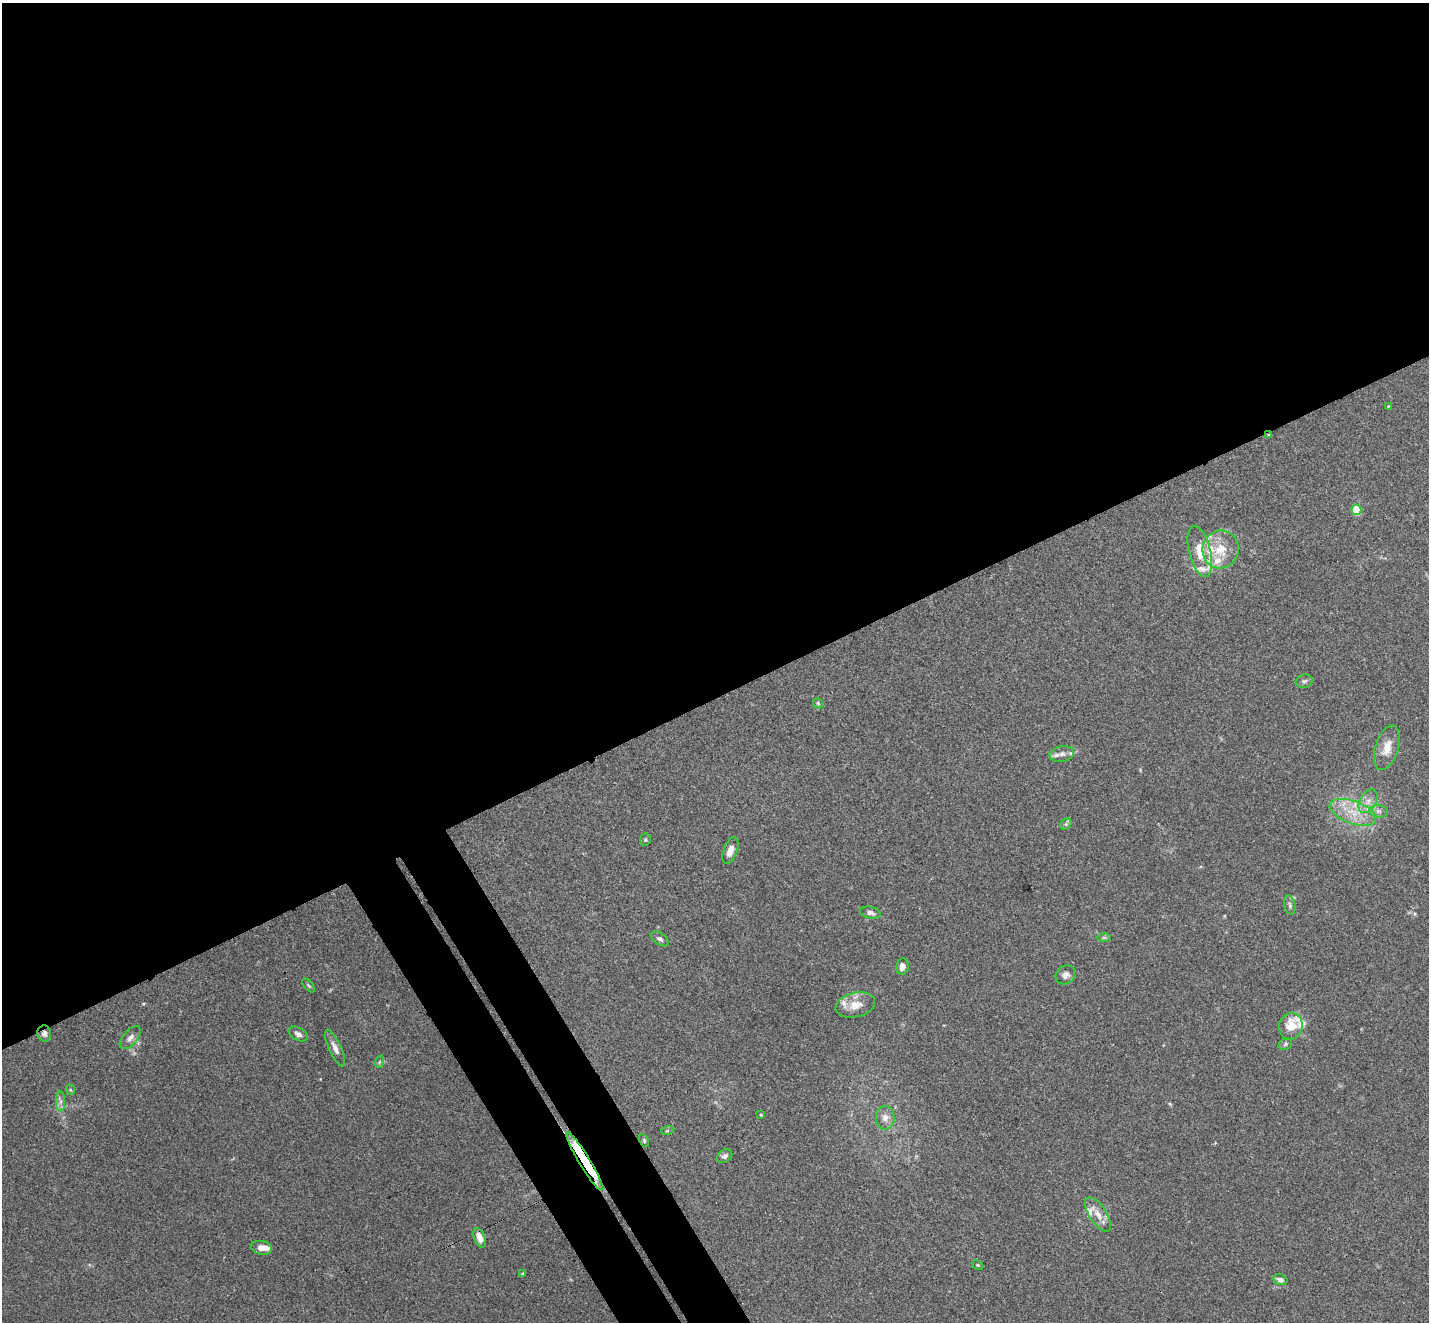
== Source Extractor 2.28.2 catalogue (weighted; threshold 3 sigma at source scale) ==
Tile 2 of 4 x 4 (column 2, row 1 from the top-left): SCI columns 1481-2907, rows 4146-5465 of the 5813 x 5784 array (HDU 1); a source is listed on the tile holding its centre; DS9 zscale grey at full resolution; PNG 1431 x 1324 px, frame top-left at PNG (2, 3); each listed source drawn as its Kron ellipse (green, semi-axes under 4 px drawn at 4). Shown black and unused: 56% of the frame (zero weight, under 3 of 4 exposures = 5% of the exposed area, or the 3 px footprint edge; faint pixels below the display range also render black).
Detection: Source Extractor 2.28.2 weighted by HDU 2 'WHT'; one run over the whole footprint, this tile lists its part. Background 0.0385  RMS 0.0041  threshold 0.0186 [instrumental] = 3 sigma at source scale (4.5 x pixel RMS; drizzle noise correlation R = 1.50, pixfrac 1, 0.05/0.05 arcsec/px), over >= 5 px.
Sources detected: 53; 9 inside a brighter listed object's ellipse — not listed separately; the other 44 listed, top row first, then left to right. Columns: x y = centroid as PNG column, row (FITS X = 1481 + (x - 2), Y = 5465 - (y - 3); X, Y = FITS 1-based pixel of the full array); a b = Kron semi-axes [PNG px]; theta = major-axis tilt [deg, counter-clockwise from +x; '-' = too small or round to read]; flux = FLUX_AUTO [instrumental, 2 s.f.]
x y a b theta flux
1388 406 3 2 - 0.29
1268 435 4 3 - 0.46
1356 510 5 5 - 18
1221 549 19 18 - 10
1200 551 26 10 -76 7.8
1304 681 8 6 15 1.1
818 703 6 4 -47 0.57
1387 748 23 11 72 5.9
1062 754 12 7 10 2.2
1368 801 13 8 58 3.4
1378 811 9 6 -7 1.5
1353 812 24 11 -20 9.8
1066 824 6 5 - 0.74
645 840 6 5 - 0.61
730 851 14 7 69 4
1290 905 10 5 -77 1.1
870 913 10 5 -12 1.6
1104 937 7 4 0 0.64
660 939 10 5 -34 1.3
902 966 8 6 79 2.6
1066 975 10 9 - 1.9
309 986 8 3 -50 0.59
855 1005 20 12 13 5.7
1291 1026 13 11 72 7.9
44 1034 8 7 - 1.6
298 1034 10 6 -30 1.6
130 1038 14 7 49 2.1
1285 1044 7 5 24 0.85
335 1048 20 6 -65 2.6
379 1062 6 4 71 0.6
71 1090 5 3 - 0.4
61 1102 10 4 89 1.4
761 1115 4 3 - 0.37
885 1118 12 9 90 3
667 1131 6 4 19 0.53
644 1141 7 4 -64 0.62
725 1156 8 6 33 1.6
584 1161 33 5 -59 62
1098 1214 19 8 -56 4.5
480 1238 10 5 -68 4
261 1248 10 7 -12 3
978 1265 6 4 -27 0.57
522 1274 4 3 - 0.46
1281 1280 7 5 -19 1.9
Overlapping masked pixels (flux is a lower limit): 3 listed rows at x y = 1268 435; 44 1034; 584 1161